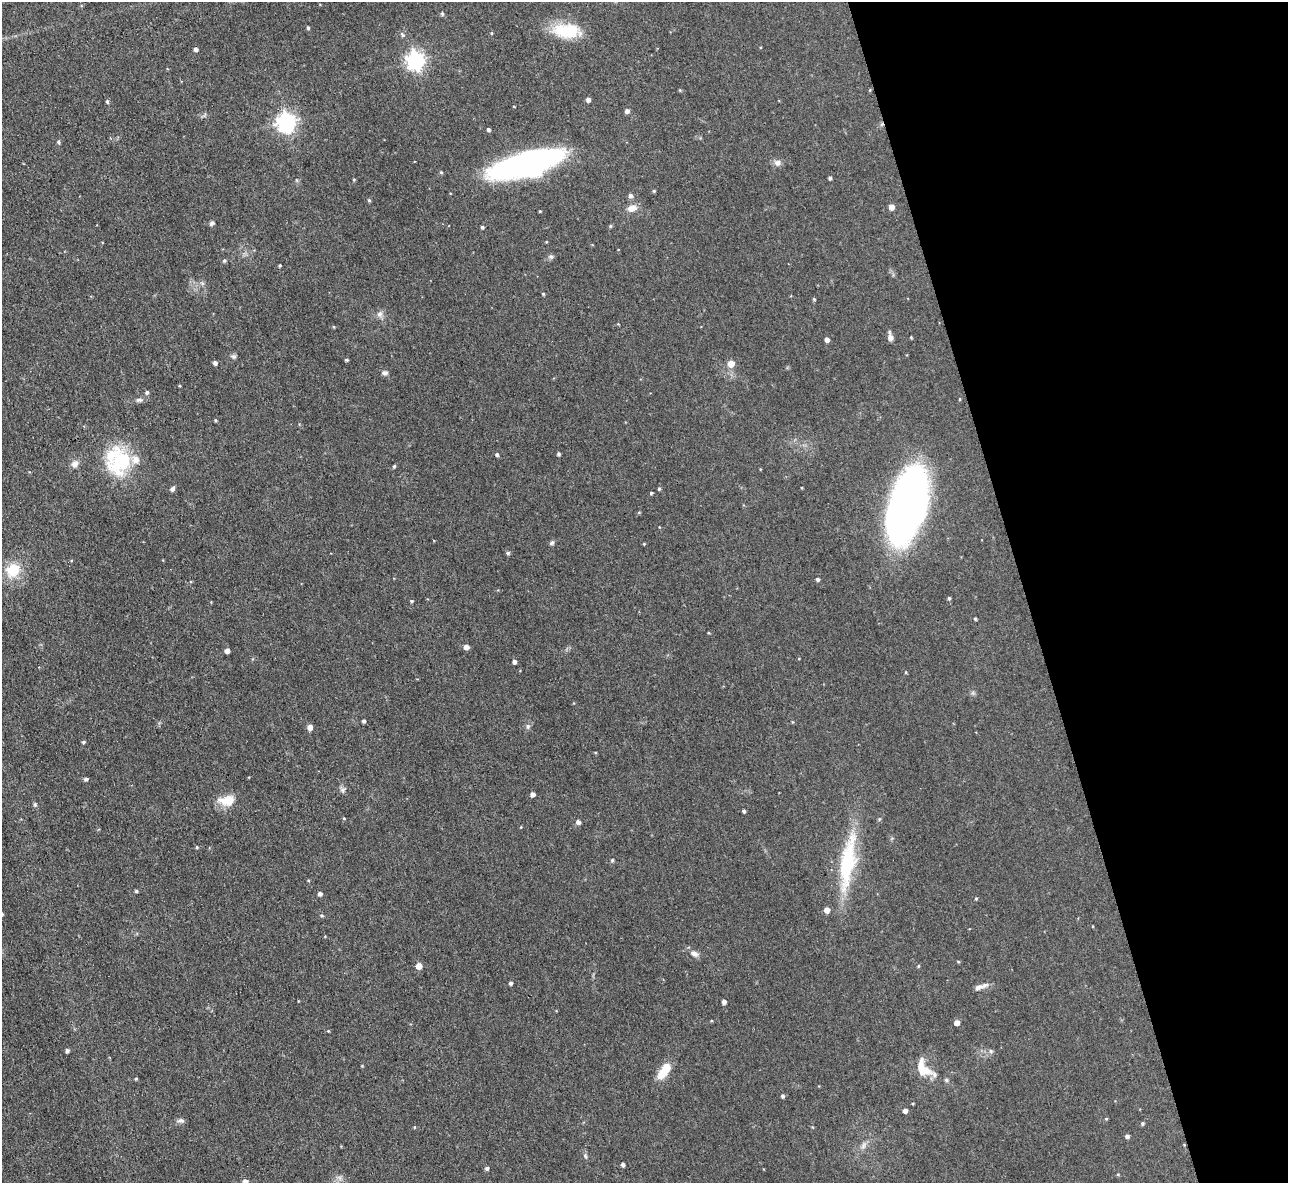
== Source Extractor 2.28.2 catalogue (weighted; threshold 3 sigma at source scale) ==
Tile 12 of 4 x 4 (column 4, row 3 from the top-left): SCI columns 3860-5145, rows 1323-2503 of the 5145 x 5129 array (HDU 1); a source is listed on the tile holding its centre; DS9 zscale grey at full resolution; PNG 1290 x 1185 px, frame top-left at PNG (2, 2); no overlay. Shown black and unused: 21% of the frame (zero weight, under 3 of 4 exposures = <1% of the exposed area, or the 3 px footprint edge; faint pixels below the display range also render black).
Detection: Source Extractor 2.28.2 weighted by HDU 2 'WHT'; one run over the whole footprint, this tile lists its part. Background 0.0486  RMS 0.0073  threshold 0.033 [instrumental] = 3 sigma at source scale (4.5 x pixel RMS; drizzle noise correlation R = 1.50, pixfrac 1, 0.05/0.05 arcsec/px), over >= 5 px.
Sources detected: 115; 2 inside a brighter listed object's ellipse — not listed separately; the other 113 listed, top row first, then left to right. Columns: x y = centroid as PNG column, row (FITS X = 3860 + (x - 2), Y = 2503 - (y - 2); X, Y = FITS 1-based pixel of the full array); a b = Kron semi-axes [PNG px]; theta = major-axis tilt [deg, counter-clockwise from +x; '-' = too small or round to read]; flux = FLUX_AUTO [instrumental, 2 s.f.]
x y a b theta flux
442 13 5 4 - 1.1
308 28 4 3 - 1.1
566 31 33 16 -5 28
492 33 5 3 - 0.69
402 35 8 5 -47 1.4
195 49 4 4 - 2.3
416 60 7 7 - 290
680 90 4 4 - 0.72
588 100 4 4 - 2.7
107 101 5 4 - 1.2
627 111 5 4 - 2.6
286 122 7 7 - 310
488 129 4 3 - 1.6
58 142 5 4 - 1
777 163 9 8 - 3.1
526 164 68 20 16 190
441 172 4 4 - 0.82
830 178 4 3 - 1.5
354 180 4 4 - 0.68
654 191 4 3 - 0.83
630 195 5 5 - 2
369 200 5 4 - 0.91
891 207 5 4 - 5.3
632 208 12 8 15 5.6
540 211 3 3 - 0.61
212 223 6 5 - 1.6
610 226 4 4 - 0.9
482 227 3 3 - 1.2
551 257 8 5 -5 1.5
224 261 4 4 - 1.3
280 265 3 3 - 0.76
543 294 4 3 - 0.79
814 299 4 3 - 0.82
380 314 9 6 27 2.6
890 337 10 5 -84 3.2
827 340 4 4 - 3.1
233 356 9 4 0 1.3
346 360 3 3 - 1
215 363 4 4 - 2.3
731 364 5 5 - 9.8
385 373 8 6 13 1.9
147 392 5 4 - 1.4
139 400 9 5 8 2
215 420 4 3 - 0.81
558 454 4 4 - 1.3
497 455 4 4 - 1.3
121 462 36 25 48 45
75 464 9 8 - 3.8
394 466 5 4 - 0.93
172 489 6 5 - 2.2
659 489 4 3 - 1
651 493 3 3 - 1
907 506 62 28 74 430
639 512 5 3 - 0.62
552 543 7 5 45 1.4
644 544 4 3 - 0.63
508 553 5 4 - 1.3
13 570 17 15 47 18
818 579 4 4 - 1.6
949 598 4 4 - 1.1
412 601 4 3 - 0.92
975 619 4 3 - 0.82
466 647 5 4 - 3.8
227 651 4 4 - 3.6
514 661 4 4 - 2.1
906 672 5 3 - 0.6
574 703 4 3 - 0.52
363 721 4 3 - 1.6
528 726 6 6 - 1.7
310 727 5 5 - 4.6
83 742 4 3 - 1
86 779 5 4 - 1.4
532 794 4 4 - 3
227 800 22 12 5 12
35 804 6 5 - 1.2
744 811 4 3 - 1.3
344 818 4 3 - 0.57
578 822 5 5 - 2.4
197 847 4 3 - 0.85
612 860 4 3 - 1.1
847 862 67 16 81 60
136 891 4 3 - 1.1
320 894 4 4 - 2.2
976 899 4 4 - 0.69
827 910 5 5 - 5.3
694 954 11 7 -22 3.2
958 961 4 3 - 0.62
419 966 5 5 - 6.8
918 966 5 3 - 0.62
510 983 4 4 - 1.5
981 986 20 5 18 3.8
724 1002 4 4 - 2.6
711 1021 4 3 - 0.64
957 1023 4 4 - 4.7
67 1051 4 4 - 2
991 1051 6 5 - 1.5
923 1068 25 16 -61 15
664 1071 20 8 54 15
136 1079 3 3 - 0.9
946 1080 5 5 - 1.1
782 1096 5 4 - 1.4
905 1111 4 4 - 2.7
1106 1119 4 4 - 0.72
181 1121 9 6 -1 2.1
1142 1123 4 4 - 1
414 1127 5 3 - 0.57
1127 1136 4 4 - 2.1
863 1146 9 6 61 2.5
585 1156 6 5 - 1.2
622 1165 4 3 - 1.9
487 1168 5 4 - 1.3
1118 1174 5 3 - 0.61
245 1182 5 5 - 3.6
Overlapping masked pixels (flux is a lower limit): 1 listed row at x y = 286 122
Isophote crosses this tile's border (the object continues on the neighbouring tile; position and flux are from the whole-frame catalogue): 1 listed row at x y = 245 1182